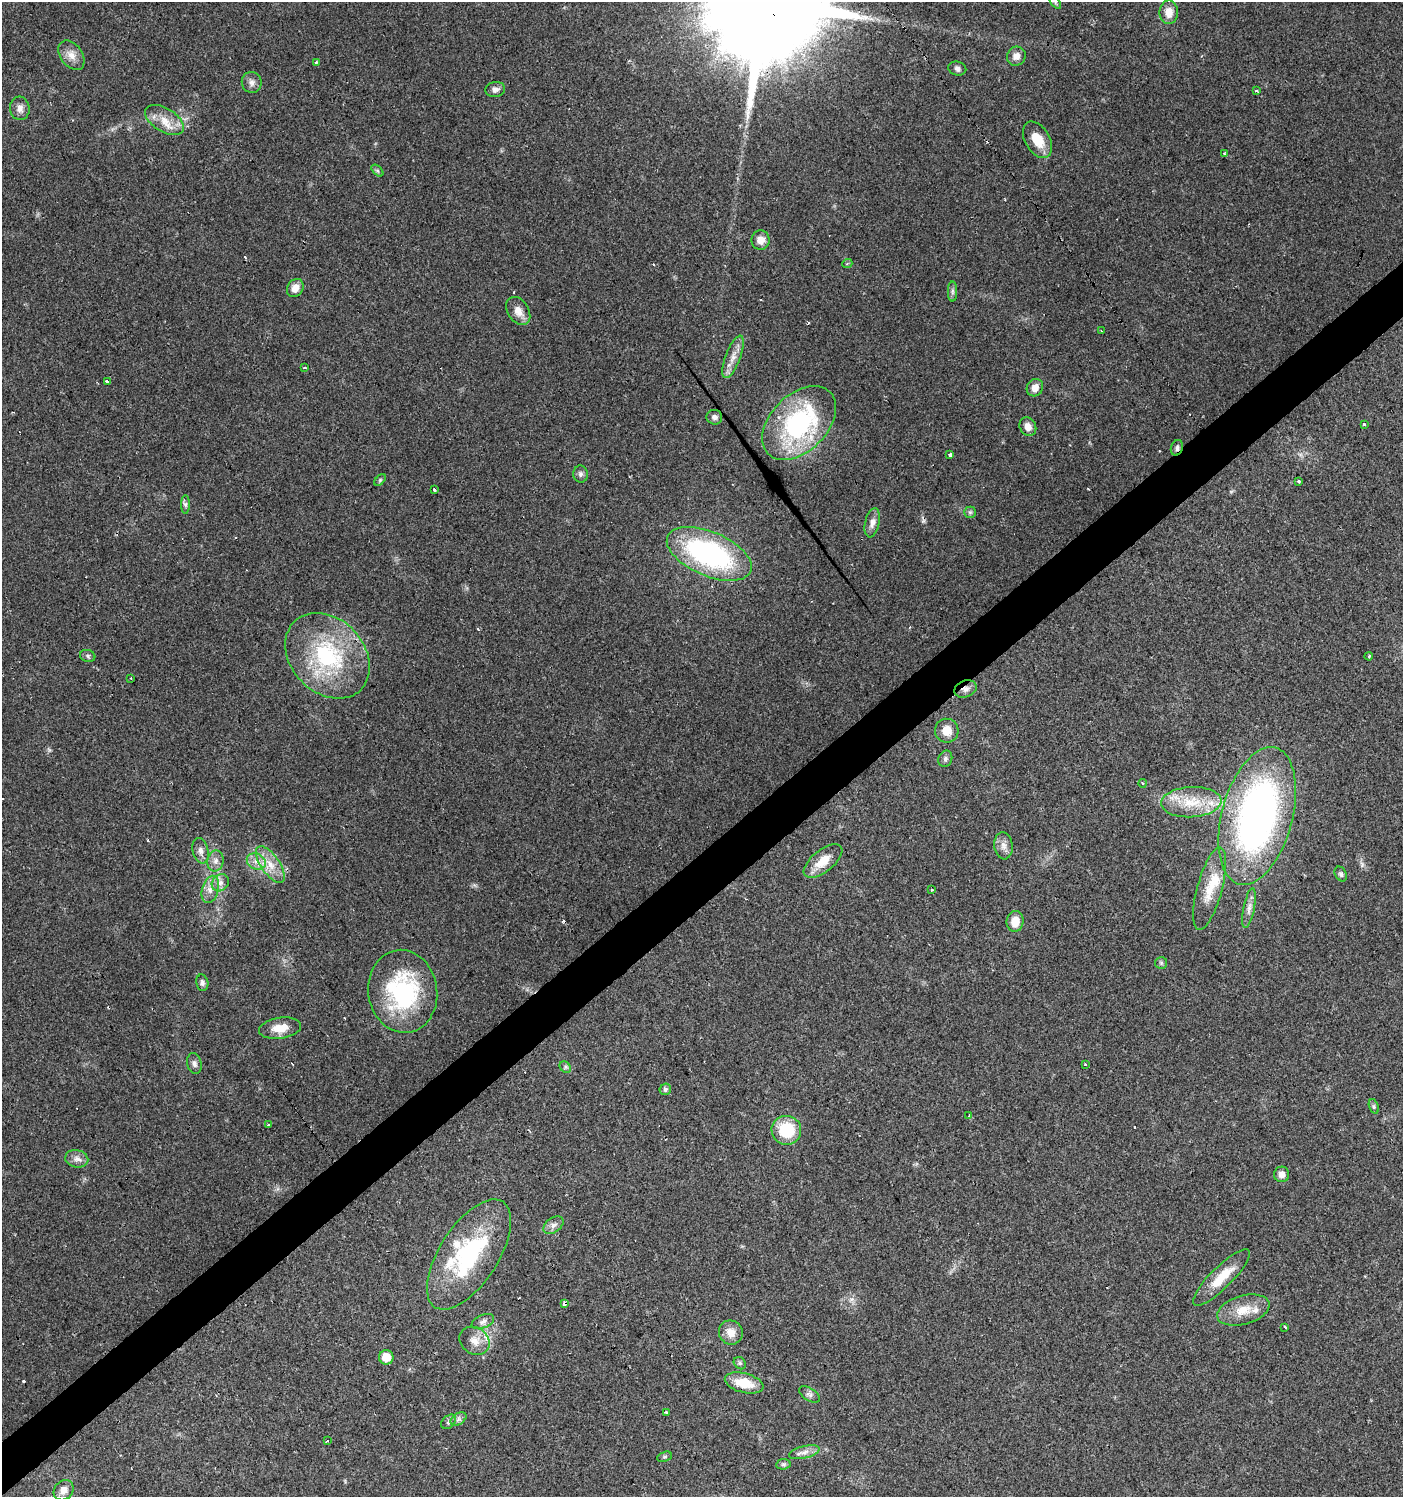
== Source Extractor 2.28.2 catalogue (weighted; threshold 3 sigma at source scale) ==
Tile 7 of 4 x 4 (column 3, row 2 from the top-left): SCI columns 2997-4397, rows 2992-4486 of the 5931 x 5985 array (HDU 1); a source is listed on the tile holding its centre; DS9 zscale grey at full resolution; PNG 1405 x 1499 px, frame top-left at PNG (2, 2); each listed source drawn as its Kron ellipse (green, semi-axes under 4 px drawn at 4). Shown black and unused: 4% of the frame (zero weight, under 2 of 3 exposures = <1% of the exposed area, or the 3 px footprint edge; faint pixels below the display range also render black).
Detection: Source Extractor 2.28.2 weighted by HDU 2 'WHT'; one run over the whole footprint, this tile lists its part. Background 0.0612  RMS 0.0057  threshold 0.0255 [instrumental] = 3 sigma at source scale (4.5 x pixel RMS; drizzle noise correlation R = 1.50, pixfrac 1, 0.0396/0.0396 arcsec/px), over >= 5 px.
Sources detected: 120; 18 cosmic-ray / hot-pixel residue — neither listed nor drawn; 6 inside a brighter listed object's ellipse — not listed separately; the other 96 listed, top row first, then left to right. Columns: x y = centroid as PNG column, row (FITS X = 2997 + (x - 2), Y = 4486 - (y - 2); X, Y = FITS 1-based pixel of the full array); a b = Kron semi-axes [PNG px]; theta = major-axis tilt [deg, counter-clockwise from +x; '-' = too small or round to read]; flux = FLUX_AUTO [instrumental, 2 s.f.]
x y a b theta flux
1055 2 8 4 -54 0.97
1169 12 12 9 -90 6.3
71 55 16 11 -53 5.9
1016 56 10 9 - 4.2
316 63 3 3 - 3.4
957 68 9 6 -14 1.9
252 82 10 10 - 2.9
495 90 10 7 10 2.4
1256 91 3 3 - 1.5
20 108 12 10 -86 3.7
164 120 21 11 -32 9.3
1037 140 20 12 -60 11
1224 154 4 3 - 0.95
377 171 7 4 -45 0.95
761 240 10 9 - 4.8
847 264 5 3 - 0.61
295 288 10 7 58 5
952 291 10 4 90 1.5
518 311 15 10 -57 5.5
1101 331 3 2 - 0.89
733 357 22 7 69 6.1
304 367 3 3 - 3.5
107 381 3 3 - 2
1035 388 9 8 - 4.4
714 417 8 7 - 2.3
799 423 44 28 45 85
1364 424 3 3 - 6.8
1028 427 9 8 - 4.2
1177 448 8 6 70 1.7
950 455 4 3 - 19
581 474 8 7 - 1.9
380 480 7 4 45 0.8
1299 481 3 3 - 1.8
434 489 3 3 - 4.2
185 504 9 4 90 1.4
970 512 6 5 - 1
872 523 15 7 78 3.8
709 554 45 22 -23 110
88 656 8 6 -16 1.3
327 656 47 36 -46 64
1369 656 4 3 - 0.5
131 678 2 2 - 0.46
965 689 11 8 21 3.2
947 731 12 11 - 7.8
945 759 8 6 68 1.7
1142 783 4 3 - 0.54
1191 802 30 15 3 17
1257 816 71 35 75 250
1003 846 14 9 -83 3.8
200 851 13 8 -78 3.2
215 861 10 8 80 3
256 861 10 7 -23 3.8
823 861 23 11 39 11
270 865 21 9 -55 8.9
1341 874 8 5 -62 1.3
220 883 9 8 - 2.9
210 889 14 8 74 4.7
1210 889 43 12 75 15
932 890 3 3 - 1.7
1249 908 20 5 79 3.5
1015 921 10 8 84 7.9
1161 963 6 6 - 1
202 983 8 6 -81 1.6
403 991 42 34 -81 66
280 1028 21 10 8 8.9
194 1064 10 7 -76 2.3
1085 1064 3 2 - 1.1
565 1067 6 5 - 1.2
665 1089 6 5 - 1.2
1374 1106 7 4 -71 1
969 1116 3 3 - 0.99
269 1124 3 3 - 7.7
786 1130 15 14 - 25
77 1159 11 8 -13 3.3
1282 1174 7 7 - 3.3
553 1225 11 7 35 2.8
469 1255 63 29 57 65
1221 1277 38 10 45 15
565 1304 4 3 - 6.3
1243 1310 27 14 16 11
483 1322 12 6 23 2.5
1285 1327 3 3 - 2.6
731 1332 12 11 - 6
475 1341 16 13 -34 6.5
386 1357 7 7 - 8.2
740 1363 7 5 -47 1.1
744 1383 20 9 -14 12
809 1394 12 6 -31 1.9
667 1412 3 3 - 1
458 1419 8 5 32 1.7
449 1422 8 6 43 1.5
327 1441 3 3 - 0.92
804 1452 15 6 14 3.3
665 1457 8 4 19 0.99
783 1464 7 5 6 1.2
64 1490 11 9 50 4.9
Overlapping masked pixels (flux is a lower limit): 3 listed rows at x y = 1177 448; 965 689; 565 1304
Isophote crosses this tile's border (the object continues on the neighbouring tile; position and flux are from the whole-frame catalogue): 1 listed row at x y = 1055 2